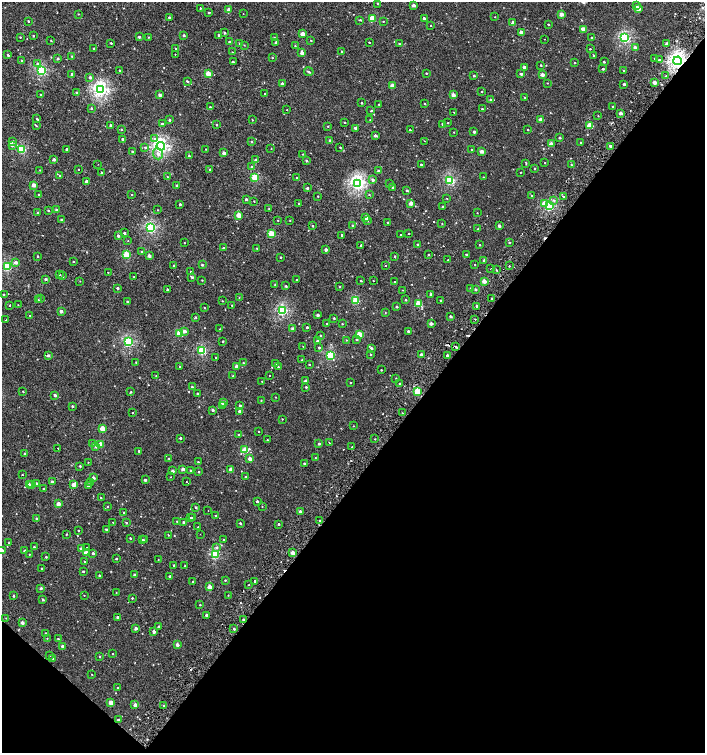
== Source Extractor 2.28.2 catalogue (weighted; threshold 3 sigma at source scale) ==
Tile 15 of 4 x 4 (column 3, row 4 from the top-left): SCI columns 3018-4422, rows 6-1506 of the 6059 x 6037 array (HDU 1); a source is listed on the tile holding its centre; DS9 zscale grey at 2 x 2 block average (1 PNG px = mean of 2 x 2 image px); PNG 707 x 755 px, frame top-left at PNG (2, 2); each listed source drawn as its Kron ellipse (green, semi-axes under 4 px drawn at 4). Shown black and unused: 40% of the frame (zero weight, under 2 of 3 exposures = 2% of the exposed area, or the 3 px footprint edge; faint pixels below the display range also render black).
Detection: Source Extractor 2.28.2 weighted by HDU 2 'WHT'; one run over the whole footprint, this tile lists its part. Background 0.00127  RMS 0.0039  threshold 0.0174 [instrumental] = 3 sigma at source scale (4.5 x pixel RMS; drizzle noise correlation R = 1.50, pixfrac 1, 0.0396/0.0396 arcsec/px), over >= 5 px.
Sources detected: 547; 16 cosmic-ray / hot-pixel residue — neither listed nor drawn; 1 coinciding with a brighter row at this scale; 2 inside a brighter listed object's ellipse — not listed separately; of the other 528, all 500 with FLUX_AUTO >= 0.322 (the completeness limit of this list) listed and drawn (28 fainter detections not listed), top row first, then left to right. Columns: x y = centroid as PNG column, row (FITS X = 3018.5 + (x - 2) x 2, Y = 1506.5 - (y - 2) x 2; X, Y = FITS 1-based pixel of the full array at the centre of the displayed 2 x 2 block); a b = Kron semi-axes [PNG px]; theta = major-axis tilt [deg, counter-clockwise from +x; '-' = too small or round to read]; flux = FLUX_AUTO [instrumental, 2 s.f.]
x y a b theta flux
378 3 2 2 - 0.9
413 5 2 2 - 3.8
636 6 2 2 - 1.2
200 8 2 2 - 0.47
229 9 3 3 - 4
638 9 3 2 - 7.7
209 12 2 2 - 0.92
243 13 2 2 - 0.73
78 14 3 2 - 0.39
561 14 3 2 - 7
169 17 2 2 - 0.82
495 17 2 2 - 0.33
372 18 3 3 - 21
424 18 2 2 - 1.9
360 20 4 2 - 0.71
28 21 2 2 - 3.4
383 21 2 2 - 0.46
513 23 2 2 - 3.8
548 24 2 2 - 0.95
431 25 2 2 - 0.42
584 29 3 2 - 9
521 32 3 2 - 8.6
224 33 2 2 - 1.5
302 34 2 2 - 6.6
184 35 2 2 - 1.8
219 35 2 2 - 0.94
33 36 3 2 - 0.65
20 37 2 2 - 0.56
139 37 2 2 - 1.4
149 37 2 2 - 0.48
274 37 2 2 - 0.49
591 37 2 2 - 0.64
625 38 3 3 - 91
544 39 2 2 - 0.33
311 40 2 2 - 0.59
51 41 2 2 - 0.55
229 42 3 2 - 1.1
369 42 2 2 - 0.64
111 43 2 2 - 0.63
276 43 2 2 - 3.3
240 44 3 3 - 1.1
399 44 3 2 - 0.92
667 44 2 2 - 4.7
244 45 3 2 - 0.42
295 46 2 2 - 0.46
635 47 3 2 - 4
93 49 2 2 - 0.91
176 49 3 2 - 0.97
590 49 2 2 - 0.65
341 51 2 2 - 0.58
232 52 2 2 - 0.39
302 53 2 2 - 4.6
175 54 2 2 - 1.8
8 55 3 2 - 1.3
72 56 3 2 - 0.67
594 56 2 2 - 1.8
58 58 3 3 - 1.2
272 58 3 2 - 0.46
655 58 2 2 - 0.45
22 60 3 2 - 0.61
659 60 2 2 - 1.8
678 61 4 4 - 230
233 62 3 2 - 1.4
604 62 2 2 - 1.1
575 63 2 2 - 0.74
37 64 4 4 - 1.5
541 65 2 2 - 0.67
524 67 2 2 - 3.6
603 69 2 2 - 0.99
41 71 3 3 - 68
119 71 2 2 - 0.54
624 71 2 2 - 0.79
309 72 5 2 - 1.3
426 73 2 2 - 0.71
72 74 2 2 - 2.4
208 74 3 2 - 13
521 74 2 2 - 1.9
542 75 2 2 - 5.2
474 76 2 2 - 3.6
666 76 2 2 - 0.52
90 77 3 3 - 1.5
187 81 3 2 - 0.92
654 82 2 2 - 5.9
282 83 2 2 - 1.8
547 83 2 2 - 0.42
624 84 2 2 - 1.7
392 86 2 2 - 8.4
101 90 4 4 - 170
482 91 2 2 - 0.42
77 93 2 2 - 1.3
264 93 2 2 - 1.9
41 95 2 2 - 0.72
160 95 2 2 - 3.2
453 95 2 2 - 5.7
524 97 2 2 - 0.46
490 100 3 3 - 1.3
361 103 2 2 - 0.93
379 104 2 2 - 0.6
425 104 2 2 - 0.77
210 107 2 2 - 0.79
613 107 2 2 - 1.2
91 108 3 2 - 0.86
482 109 2 2 - 1
287 110 2 2 - 1.6
371 111 3 2 - 0.62
454 112 2 2 - 0.7
620 113 2 2 - 3.8
598 116 3 2 - 0.36
37 119 2 2 - 0.77
541 119 2 2 - 9.2
169 120 2 2 - 1.7
252 120 2 2 - 0.51
370 120 2 2 - 0.34
344 122 2 2 - 0.58
448 123 2 2 - 0.44
162 124 2 2 - 2
443 124 2 2 - 1.3
111 125 3 2 - 1
216 125 2 2 - 0.86
36 126 3 2 - 0.59
328 126 2 2 - 0.48
590 126 3 2 - 19
355 128 3 2 - 1.9
528 129 2 2 - 0.55
121 130 3 2 - 0.58
410 130 2 2 - 2
454 132 2 2 - 0.44
474 132 2 2 - 1.7
375 135 2 2 - 2.6
559 138 2 2 - 1.3
123 139 3 2 - 1.6
154 139 4 3 - 1.5
330 140 2 2 - 1.8
425 141 2 2 - 0.98
13 142 4 3 - 0.85
251 142 3 2 - 0.77
581 143 2 2 - 0.69
551 144 2 2 - 6.4
12 145 3 3 - 1.8
161 146 4 4 - 170
610 146 2 2 - 3.2
145 147 3 3 - 1
340 147 2 2 - 0.58
22 149 3 3 - 50
67 149 3 2 - 2
206 149 2 2 - 0.41
271 149 2 2 - 0.87
472 150 2 2 - 0.62
132 151 2 2 - 0.89
482 151 2 2 - 5.8
224 153 2 2 - 4.1
158 154 6 5 - 3.8
303 154 2 2 - 0.38
189 156 2 2 - 1
54 159 3 2 - 2.1
256 160 3 2 - 2.5
306 161 2 2 - 1.1
545 163 2 2 - 0.38
98 164 2 2 - 0.99
526 164 3 2 - 0.6
421 165 2 2 - 1.2
571 165 2 2 - 0.73
252 166 3 2 - 0.48
535 168 2 2 - 2.2
210 169 2 2 - 2.1
40 170 2 2 - 0.35
79 170 2 2 - 0.39
379 171 2 2 - 2.6
520 172 2 2 - 0.38
102 173 2 2 - 1
60 175 3 2 - 0.73
167 177 3 2 - 0.53
255 177 3 3 - 28
483 177 3 2 - 0.45
297 178 2 2 - 0.53
373 180 3 3 - 2.4
450 180 3 3 - 64
87 182 2 2 - 5.3
358 183 4 3 - 170
390 184 2 2 - 0.52
34 185 2 2 - 6.2
177 185 2 2 - 1.1
392 187 2 2 - 0.86
307 188 2 2 - 1.8
407 190 2 2 - 1.4
39 194 3 2 - 0.56
369 194 2 2 - 0.45
132 195 2 2 - 0.47
318 196 2 2 - 0.53
531 196 2 2 - 0.71
564 196 2 2 - 0.66
447 198 2 2 - 0.4
246 199 2 2 - 1.6
554 200 3 3 - 1.1
254 201 2 2 - 0.45
411 203 2 2 - 6.7
544 203 3 3 - 7.7
180 204 2 2 - 1.4
299 204 2 2 - 0.75
549 206 3 3 - 68
443 207 2 2 - 0.82
269 208 3 2 - 0.42
56 210 3 2 - 1.2
158 210 3 2 - 0.36
48 211 2 2 - 0.77
37 212 2 2 - 0.43
477 213 2 2 - 0.33
239 215 3 2 - 14
366 217 2 2 - 7.5
61 220 2 2 - 0.91
278 220 2 2 - 0.45
290 220 2 2 - 0.33
367 221 3 2 - 0.89
388 223 2 2 - 0.87
442 224 2 2 - 0.43
352 225 2 2 - 0.94
312 226 2 2 - 0.84
499 226 2 2 - 2.3
151 228 3 3 - 84
478 229 2 2 - 0.45
124 233 2 2 - 1.3
271 233 3 3 - 19
409 233 2 2 - 0.89
342 235 2 2 - 2.8
401 235 2 2 - 2.7
118 236 2 2 - 2.4
128 241 2 2 - 0.35
509 242 3 2 - 0.72
184 243 2 2 - 0.44
417 244 2 2 - 0.62
361 245 2 2 - 2.2
479 245 2 2 - 0.57
223 248 3 2 - 1.5
257 248 2 2 - 0.4
326 249 2 2 - 3.7
142 252 2 2 - 1.3
466 254 2 2 - 0.91
126 255 3 3 - 28
428 255 3 2 - 0.44
37 256 2 2 - 0.64
149 256 2 2 - 3.4
395 256 2 2 - 0.73
280 257 2 2 - 0.57
447 260 2 2 - 1
484 260 2 2 - 2.2
16 262 3 3 - 3.8
73 262 2 2 - 0.64
202 265 2 2 - 1.2
385 265 2 2 - 2.5
475 265 2 2 - 0.51
174 266 2 2 - 2.8
509 266 2 2 - 0.71
7 267 3 3 - 53
491 269 2 2 - 0.57
496 270 2 2 - 1.1
108 272 2 2 - 2.8
191 272 2 2 - 0.52
59 275 3 2 - 0.93
62 276 3 2 - 1.3
134 277 2 2 - 0.38
192 277 2 2 - 2.8
46 279 3 3 - 1.6
297 279 2 2 - 0.42
202 280 2 2 - 0.49
80 281 2 2 - 0.38
361 281 2 2 - 0.93
373 281 2 2 - 0.61
484 281 2 2 - 7.8
394 282 2 2 - 0.56
275 285 2 2 - 0.51
286 286 2 2 - 1.3
339 287 2 2 - 0.52
117 288 2 2 - 1.4
471 288 3 2 - 1.2
167 289 2 2 - 0.73
475 289 2 2 - 1.5
403 290 2 2 - 0.4
431 294 2 2 - 1.6
4 295 2 2 - 0.81
40 298 2 2 - 0.69
239 298 3 2 - 0.4
492 299 2 2 - 1.7
38 300 3 3 - 0.76
406 300 2 2 - 0.63
441 300 2 2 - 0.75
222 301 2 2 - 0.47
356 301 3 3 - 36
127 302 3 2 - 1.6
419 304 3 3 - 19
10 305 2 2 - 3
18 305 2 2 - 0.34
232 305 2 2 - 0.35
477 306 2 2 - 2.4
397 307 3 2 - 1.1
204 308 2 2 - 0.62
282 310 3 3 - 84
61 311 2 2 - 2.9
385 312 2 2 - 0.37
30 315 2 2 - 0.5
318 315 2 2 - 1.7
450 316 2 2 - 2.2
196 317 3 2 - 0.71
334 318 2 2 - 1
475 319 2 2 - 0.45
6 320 2 2 - 4.1
431 323 2 2 - 3.5
327 324 2 2 - 0.68
342 324 2 2 - 0.64
307 327 2 2 - 1.2
220 329 2 2 - 0.41
293 329 2 2 - 6.3
185 331 3 2 - 4.2
408 331 2 2 - 1.4
179 334 3 3 - 21
359 334 3 2 - 18
320 335 2 2 - 0.63
357 339 3 3 - 1
346 340 2 2 - 0.52
223 341 2 2 - 0.73
317 341 2 2 - 1.4
128 342 3 3 - 75
303 346 2 2 - 0.37
319 347 2 2 - 0.87
456 347 3 2 - 1.5
371 348 2 2 - 2.6
202 350 3 3 - 52
371 354 2 2 - 0.75
48 355 3 3 - 1.7
330 355 3 3 - 55
421 355 2 2 - 5.3
447 355 2 2 - 1
215 357 2 2 - 2.4
302 360 2 2 - 0.81
136 362 2 2 - 0.4
243 363 2 2 - 0.61
275 363 2 2 - 1.2
309 364 2 2 - 0.79
237 366 2 2 - 7
180 367 2 2 - 0.87
278 367 2 2 - 0.76
381 370 2 2 - 0.72
270 375 2 2 - 1.1
156 376 2 2 - 0.5
233 376 2 2 - 0.74
396 378 2 2 - 0.43
262 381 2 2 - 0.32
306 381 2 2 - 4.1
351 382 2 2 - 0.53
400 384 2 2 - 1.3
192 387 3 2 - 1
306 387 2 2 - 0.81
417 391 3 3 - 26
23 392 2 2 - 0.53
131 392 2 2 - 1.9
197 394 2 2 - 2.3
55 395 2 2 - 2.4
275 397 2 2 - 0.4
261 400 2 2 - 0.52
224 403 3 2 - 8
223 405 3 2 - 2.9
240 405 3 2 - 1
72 406 3 2 - 1.1
213 410 3 2 - 1.5
240 411 2 2 - 3.2
133 413 2 2 - 0.56
402 413 2 2 - 0.52
282 419 2 2 - 0.42
353 426 2 2 - 0.37
102 429 3 2 - 14
259 432 2 2 - 0.41
239 435 2 2 - 0.67
180 438 2 2 - 1.7
375 439 2 2 - 0.38
267 440 2 2 - 0.53
92 443 2 2 - 0.45
329 443 3 2 - 0.58
101 444 2 2 - 11
319 444 2 2 - 1.7
96 447 3 2 - 0.85
352 447 2 2 - 0.45
58 448 2 2 - 2.6
245 450 3 3 - 20
139 451 2 2 - 1
24 453 2 2 - 0.65
315 457 2 2 - 0.39
168 458 2 2 - 0.46
250 459 2 2 - 5.9
88 462 2 2 - 0.37
198 462 2 2 - 1.2
304 463 2 2 - 1.5
80 466 2 2 - 0.92
183 469 2 2 - 3.4
231 469 2 2 - 5.8
173 471 2 2 - 2.8
190 471 2 2 - 0.91
199 472 2 2 - 0.79
22 475 2 2 - 0.79
171 477 2 2 - 0.44
245 477 2 2 - 0.92
93 478 3 2 - 1.9
145 480 2 2 - 1.8
52 482 2 2 - 4.3
187 482 2 2 - 1.1
36 483 2 2 - 0.97
90 483 2 2 - 0.45
29 484 2 2 - 2.2
32 484 2 2 - 1.1
74 484 3 2 - 8.2
88 486 3 2 - 1.7
43 489 2 2 - 0.47
101 498 2 2 - 6.3
257 501 2 2 - 1.9
58 504 2 2 - 6.4
107 506 2 2 - 0.51
262 506 2 2 - 0.37
196 507 2 2 - 1.2
208 511 2 2 - 0.83
300 512 2 2 - 2.6
124 513 2 2 - 0.75
216 516 2 2 - 0.56
36 518 2 2 - 1.2
190 518 2 2 - 3.1
192 518 2 2 - 0.81
177 521 2 2 - 0.5
320 521 2 2 - 0.82
113 522 2 2 - 0.67
183 522 2 2 - 1.6
126 523 3 2 - 0.88
240 523 2 2 - 1.2
278 524 2 2 - 1.2
198 527 2 2 - 0.51
106 529 2 2 - 1.1
78 530 2 2 - 0.64
66 534 3 2 - 0.47
200 534 2 2 - 0.41
168 535 2 2 - 0.56
130 538 2 2 - 0.88
143 540 2 2 - 0.66
145 540 2 2 - 1.9
224 540 3 2 - 1
9 543 2 2 - 0.38
34 547 2 2 - 0.84
86 547 2 2 - 2
217 547 3 3 - 1.4
81 549 2 2 - 4.1
2 550 2 2 - 3.4
25 551 2 2 - 2.5
86 553 3 2 - 6.6
93 553 2 2 - 2
293 553 2 2 - 8
29 554 2 2 - 0.42
215 555 3 3 - 48
46 557 2 2 - 1.1
116 559 2 2 - 0.94
158 560 2 2 - 0.35
84 562 3 2 - 0.6
174 565 2 2 - 1.1
185 566 2 2 - 0.83
42 568 2 2 - 0.97
83 571 2 2 - 1.1
99 575 2 2 - 0.87
135 575 2 2 - 2.6
170 576 2 2 - 1.2
225 580 3 2 - 0.67
193 581 2 2 - 0.8
255 581 2 2 - 8.7
249 585 2 2 - 0.53
209 587 2 2 - 11
41 588 2 2 - 1.7
116 593 2 2 - 0.34
84 595 2 2 - 0.34
228 595 2 2 - 0.44
13 596 2 2 - 1.5
132 598 2 2 - 0.74
43 600 3 2 - 1.3
200 605 2 2 - 0.63
206 615 2 2 - 2.8
118 617 2 2 - 1.7
6 618 2 2 - 0.41
243 619 2 2 - 0.91
22 623 2 2 - 3.4
158 626 2 2 - 0.74
136 628 2 2 - 3.1
234 629 2 2 - 1.5
154 632 2 2 - 3.4
46 633 2 2 - 0.92
47 638 2 2 - 0.36
58 639 2 2 - 0.8
177 645 2 2 - 3.8
63 646 3 2 - 3.4
113 653 2 2 - 0.43
50 656 2 2 - 0.9
100 656 2 2 - 0.81
53 658 2 2 - 0.63
92 674 2 2 - 0.45
118 688 2 2 - 0.46
111 702 2 2 - 8.5
135 705 2 2 - 5.6
164 706 3 2 - 1.6
118 720 2 2 - 0.86
Overlapping masked pixels (flux is a lower limit): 2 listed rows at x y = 678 61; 456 347
Isophote crosses this tile's border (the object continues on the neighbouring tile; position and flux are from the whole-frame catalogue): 1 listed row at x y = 2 550
Diffuse or blended objects may show on this block-average render without a row.